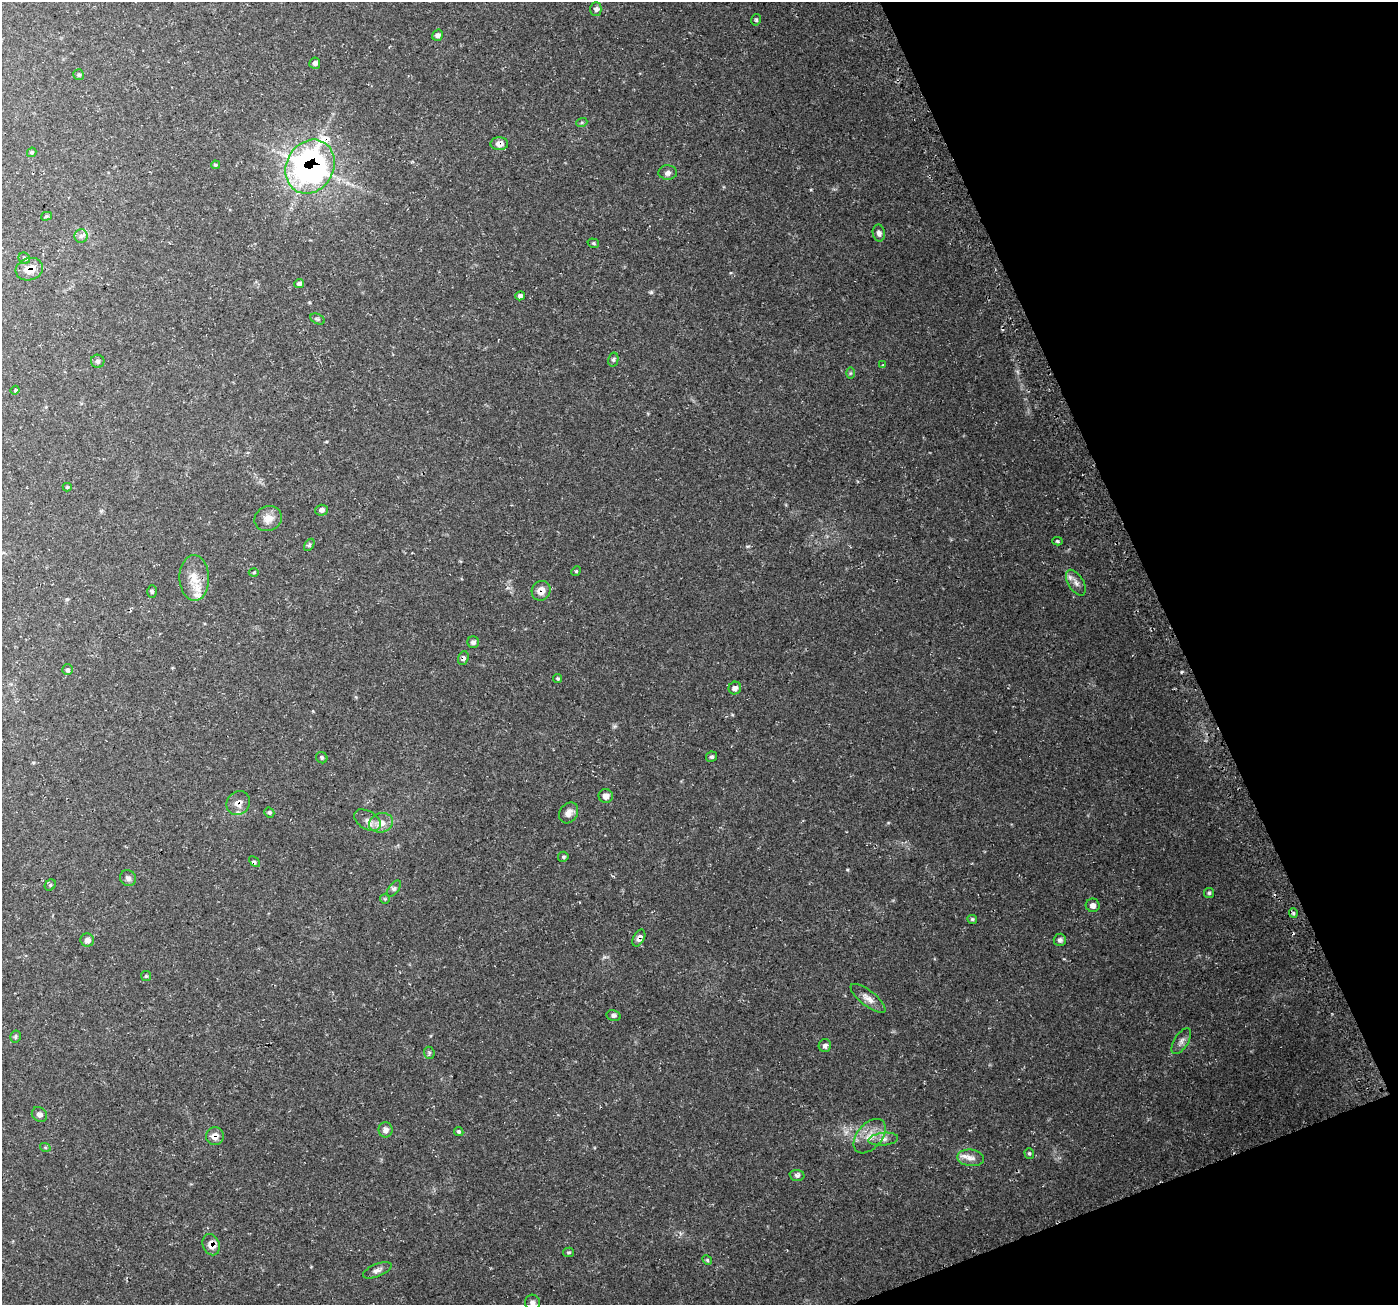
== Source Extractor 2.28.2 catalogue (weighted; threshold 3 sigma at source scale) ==
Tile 12 of 4 x 4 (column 4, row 3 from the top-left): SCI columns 4218-5613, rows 1402-2704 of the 5650 x 5462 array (HDU 1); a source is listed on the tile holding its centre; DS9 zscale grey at full resolution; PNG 1400 x 1307 px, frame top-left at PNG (2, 2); each listed source drawn as its Kron ellipse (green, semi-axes under 4 px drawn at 4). Shown black and unused: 19% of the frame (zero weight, under 3 of 4 exposures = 3% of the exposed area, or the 3 px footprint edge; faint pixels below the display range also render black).
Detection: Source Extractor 2.28.2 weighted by HDU 2 'WHT'; one run over the whole footprint, this tile lists its part. Background 0.0496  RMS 0.0043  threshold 0.0195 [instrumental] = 3 sigma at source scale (4.5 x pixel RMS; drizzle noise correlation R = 1.50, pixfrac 1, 0.0396/0.0396 arcsec/px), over >= 5 px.
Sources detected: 87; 3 inside a brighter listed object's ellipse — not listed separately; the other 84 listed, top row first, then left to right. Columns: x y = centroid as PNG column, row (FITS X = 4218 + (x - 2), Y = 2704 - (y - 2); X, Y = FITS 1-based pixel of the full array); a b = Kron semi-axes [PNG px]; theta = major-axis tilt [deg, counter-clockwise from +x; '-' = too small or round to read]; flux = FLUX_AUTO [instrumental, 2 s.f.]
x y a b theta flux
596 9 7 5 -90 1.3
756 20 6 4 77 0.64
438 35 6 5 - 1.4
315 63 5 5 - 1.2
79 75 5 5 - 0.73
582 122 5 3 - 0.47
499 144 9 6 2 2.8
32 152 5 4 - 0.68
215 165 4 3 - 0.48
310 167 28 23 62 150
668 173 9 7 -2 1.8
47 216 5 4 - 0.68
879 233 8 6 -79 1.5
81 236 7 7 - 1.3
593 243 6 4 -18 0.65
24 258 6 5 - 0.87
29 269 14 11 17 6
299 284 5 4 - 1.1
520 296 5 4 - 1.2
317 319 7 5 -27 0.75
613 360 7 5 77 0.9
98 361 7 6 - 1.1
883 365 3 3 - 0.44
850 373 6 4 89 0.51
15 390 4 4 - 0.47
67 487 4 4 - 0.54
321 510 6 5 - 1.3
268 519 14 12 23 3.9
1057 541 5 4 - 0.53
309 545 7 4 59 0.76
576 571 5 4 - 0.49
254 572 5 3 - 0.45
194 578 23 15 -88 7.2
1076 583 14 7 -58 2.5
152 591 6 4 -86 0.71
541 591 10 9 - 3.9
473 642 6 5 - 1.3
463 658 7 5 71 1.2
67 670 5 5 - 0.86
558 678 4 4 - 0.57
735 688 6 6 - 1.6
712 757 5 5 - 0.88
322 758 6 5 - 0.74
606 796 7 7 - 2.1
238 803 12 11 - 3.7
269 812 5 4 - 0.76
569 813 11 8 54 2.5
368 820 15 9 -32 2.9
381 823 12 9 15 4.1
563 857 5 5 - 0.63
254 862 6 4 -45 0.69
128 878 8 7 - 1.5
50 885 6 5 - 0.67
394 888 9 5 51 1
1209 893 5 5 - 0.77
385 899 5 5 - 0.52
1093 905 7 6 - 1.8
1293 913 5 4 - 0.6
972 919 5 4 - 0.68
639 938 9 5 61 2.2
87 940 7 6 - 2.1
1060 940 6 6 - 1.3
146 976 5 5 - 0.56
868 998 21 7 -38 3.3
614 1016 7 5 -15 1
16 1037 6 5 - 0.81
1181 1041 14 7 58 2
825 1046 6 6 - 1.4
429 1053 6 5 - 0.7
39 1114 8 7 - 1.7
385 1130 7 7 - 2.1
459 1132 5 4 - 0.68
215 1136 9 8 - 3.3
870 1136 20 12 50 5.9
883 1139 15 6 6 2.5
45 1147 5 3 - 0.42
1029 1153 5 4 - 0.64
971 1158 13 8 -6 2.8
797 1175 7 5 -3 1.2
211 1245 11 8 -67 3.8
568 1252 5 4 - 0.65
707 1260 5 4 - 0.56
377 1270 15 6 22 2
532 1303 8 7 - 1.7
Overlapping masked pixels (flux is a lower limit): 9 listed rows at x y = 499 144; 310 167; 29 269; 541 591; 463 658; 238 803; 639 938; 215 1136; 211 1245
Isophote crosses this tile's border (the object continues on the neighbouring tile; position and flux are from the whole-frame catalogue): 1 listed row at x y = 532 1303
Unlisted compact peaks at least as high as the median listed source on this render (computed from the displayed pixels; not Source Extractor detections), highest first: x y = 651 292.